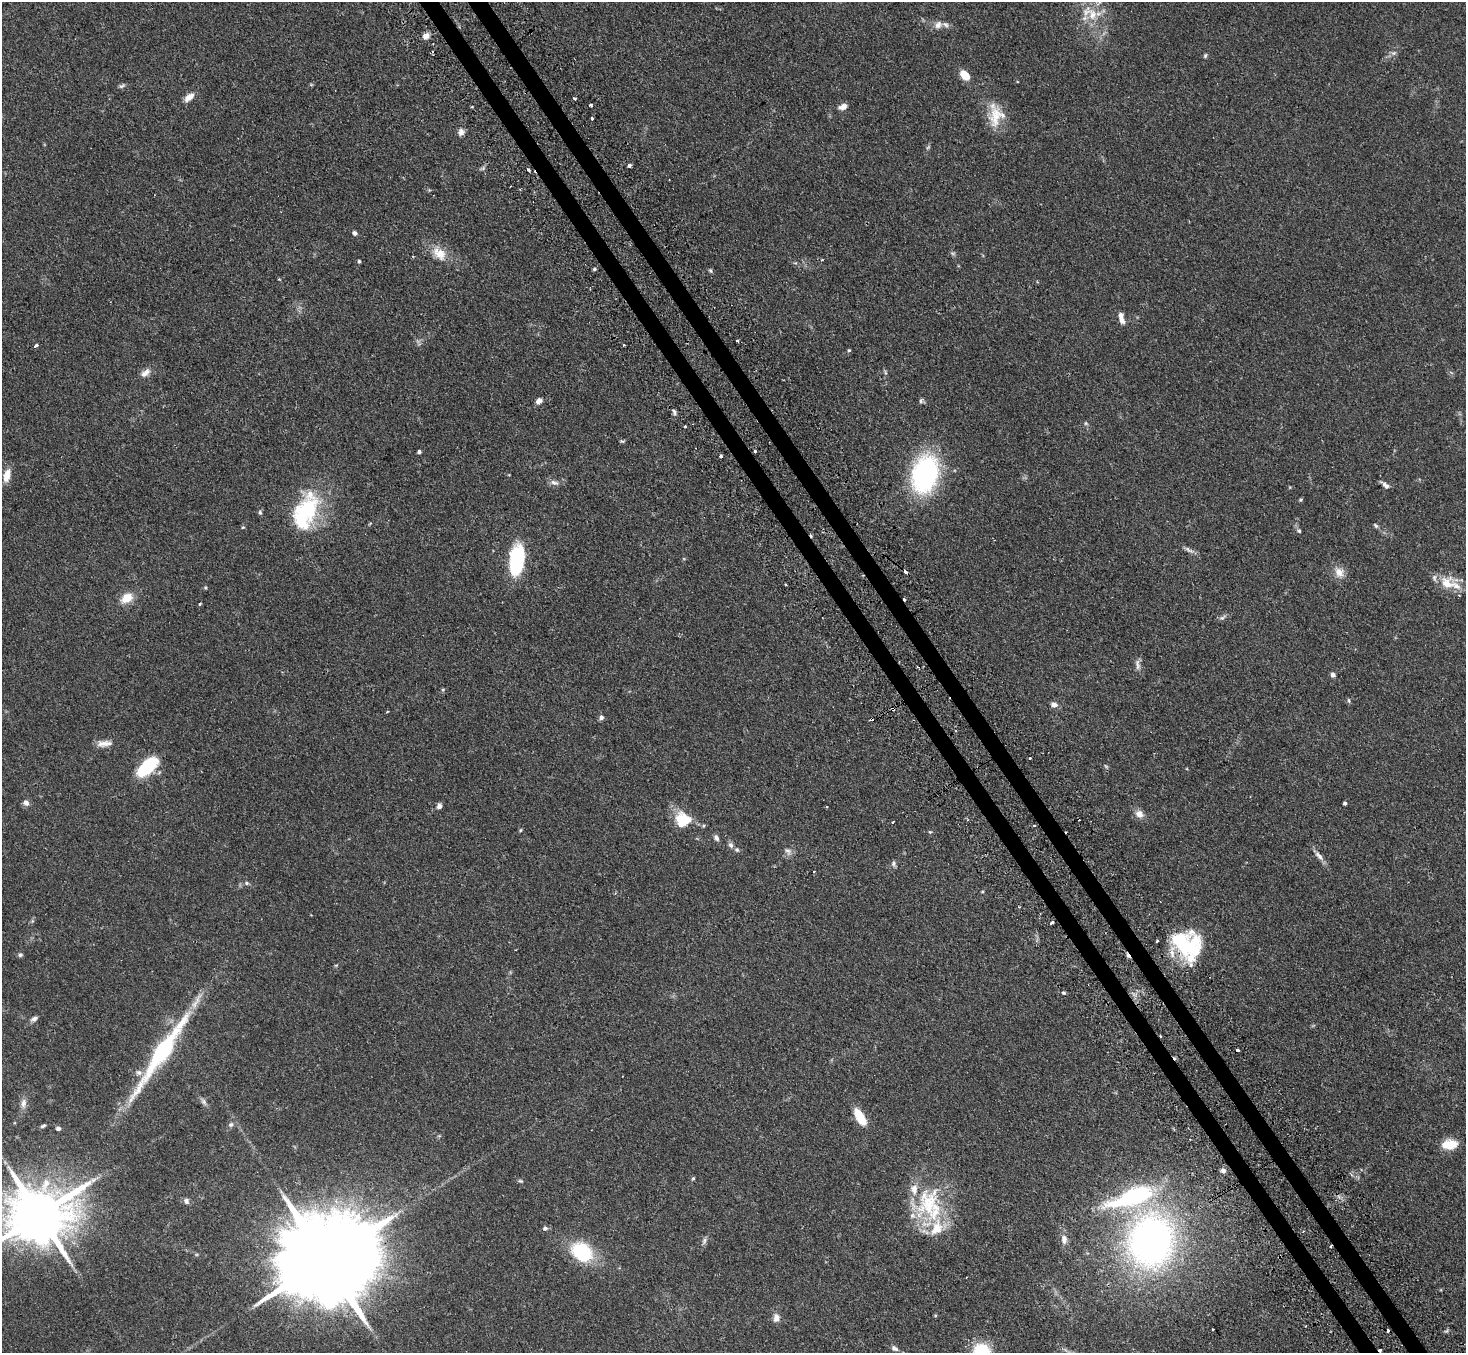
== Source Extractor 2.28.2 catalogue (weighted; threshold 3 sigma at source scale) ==
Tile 6 of 4 x 4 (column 2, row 2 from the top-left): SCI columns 1496-2959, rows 3014-4364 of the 5918 x 5887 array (HDU 1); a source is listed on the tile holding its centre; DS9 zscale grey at full resolution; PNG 1468 x 1355 px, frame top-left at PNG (2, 2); no overlay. Shown black and unused: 3% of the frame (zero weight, under 2 of 3 exposures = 3% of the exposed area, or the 3 px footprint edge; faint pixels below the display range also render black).
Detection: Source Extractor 2.28.2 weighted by HDU 2 'WHT'; one run over the whole footprint, this tile lists its part. Background 0.0937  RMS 0.0062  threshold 0.0281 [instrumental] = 3 sigma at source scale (4.5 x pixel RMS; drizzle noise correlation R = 1.50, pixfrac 1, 0.05/0.05 arcsec/px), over >= 5 px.
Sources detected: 145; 2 too faint to see at this stretch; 3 inside a brighter object's white glare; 11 cosmic-ray / hot-pixel residue — not listed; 11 inside a brighter listed object's ellipse — not listed separately; the other 118 listed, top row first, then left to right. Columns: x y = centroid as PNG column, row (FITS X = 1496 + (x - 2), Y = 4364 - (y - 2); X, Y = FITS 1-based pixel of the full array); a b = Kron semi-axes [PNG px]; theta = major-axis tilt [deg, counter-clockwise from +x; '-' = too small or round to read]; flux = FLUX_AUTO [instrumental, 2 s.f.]
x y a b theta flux
1092 14 19 13 -71 13
938 25 12 9 42 3.7
426 36 7 6 - 4.1
1394 53 7 6 - 1.5
1205 56 6 4 74 0.9
965 75 12 8 -49 8
122 86 9 5 26 1.3
189 97 13 7 38 4.7
575 98 3 3 - 1.5
591 105 3 3 - 4.4
843 107 10 6 21 3.4
995 116 36 16 -88 15
592 118 3 3 - 1.8
461 132 9 8 - 2.7
629 165 4 3 - 4.4
528 170 4 3 - 0.85
354 233 5 4 - 1.5
439 254 23 14 -41 10
359 261 4 3 - 0.82
594 269 4 3 - 0.95
711 271 6 3 -71 0.92
279 279 4 3 - 0.52
1122 319 11 7 -62 3.5
36 346 4 3 - 4.8
849 350 4 4 - 0.78
145 373 15 8 41 3.8
539 401 8 6 32 2.8
921 401 8 5 80 1.2
674 412 9 4 -72 1.4
1086 424 6 4 -19 0.83
685 426 3 3 - 1.4
622 441 6 4 -1 0.79
755 451 3 3 - 2
419 452 4 4 - 1.6
720 456 3 3 - 1.6
925 474 33 21 74 110
7 475 14 7 76 7.9
554 483 12 7 -17 2.7
1385 485 12 4 -38 2.2
1301 500 5 4 - 0.79
307 509 43 28 69 49
260 512 7 5 -89 1.1
1376 526 6 5 - 1
243 527 5 4 - 0.65
1299 531 6 4 -56 1.2
1189 550 16 4 -27 2.3
517 561 29 14 76 48
1339 572 15 12 -42 5.9
1447 583 20 18 29 12
786 584 3 2 - 1.3
205 587 5 4 - 0.72
127 598 14 10 32 9.5
200 604 3 3 - 0.98
1222 618 9 4 44 1.4
1137 664 16 6 -82 2.9
1333 675 5 5 - 2
443 689 5 3 - 0.66
1349 700 6 4 -72 0.87
1054 705 8 6 -20 2.9
601 718 6 5 - 1.8
871 719 4 2 - 1.2
104 743 19 8 3 4.7
1030 758 3 3 - 0.67
1106 766 7 3 -37 0.73
147 767 22 11 44 37
26 803 7 6 - 2.8
1345 803 4 3 - 1.1
439 806 7 6 - 1.9
826 806 3 2 - 0.57
1139 814 11 9 -36 4.3
682 820 16 15 - 21
893 822 3 2 - 0.57
1034 826 3 2 - 0.72
520 830 5 4 - 0.78
930 832 5 4 - 0.67
716 838 8 6 -69 2
731 845 8 6 -71 1.9
737 850 7 6 - 1.3
788 851 12 7 -51 2.7
1319 856 16 6 -47 3.3
893 863 7 6 - 1.6
246 883 6 5 - 1.1
982 892 5 3 - 0.55
1019 907 3 2 - 0.87
32 921 6 4 72 0.91
1052 923 4 3 - 3.6
1184 944 32 30 -35 49
20 955 6 5 - 1.2
336 965 6 3 18 0.61
1063 993 5 4 - 0.97
34 1019 8 6 23 2
1238 1050 3 3 - 2.3
161 1053 116 15 56 77
204 1102 11 6 -55 2.1
23 1103 14 8 83 3.8
860 1117 18 8 -59 15
231 1125 7 7 - 1.7
43 1126 7 4 24 1.1
58 1128 6 5 - 1.5
1449 1144 18 11 6 11
1223 1170 6 5 - 2.3
693 1178 5 4 - 0.74
520 1181 6 4 -19 0.89
1133 1197 68 22 19 78
186 1201 8 7 - 2
928 1203 54 34 72 51
39 1215 19 15 23 4500
545 1228 5 5 - 1.8
1064 1239 13 8 -86 4
704 1241 10 6 68 1.8
1151 1241 48 40 84 290
582 1253 23 18 -43 38
327 1259 42 20 29 18000
935 1316 5 3 - 0.56
776 1318 11 8 89 3.5
1213 1329 3 3 - 0.97
894 1348 9 6 -27 2
982 1351 23 19 -28 23
Overlapping masked pixels (flux is a lower limit): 2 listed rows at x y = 871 719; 1184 944
Isophote crosses this tile's border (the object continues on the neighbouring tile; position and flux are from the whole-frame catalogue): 3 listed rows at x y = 1092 14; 39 1215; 982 1351